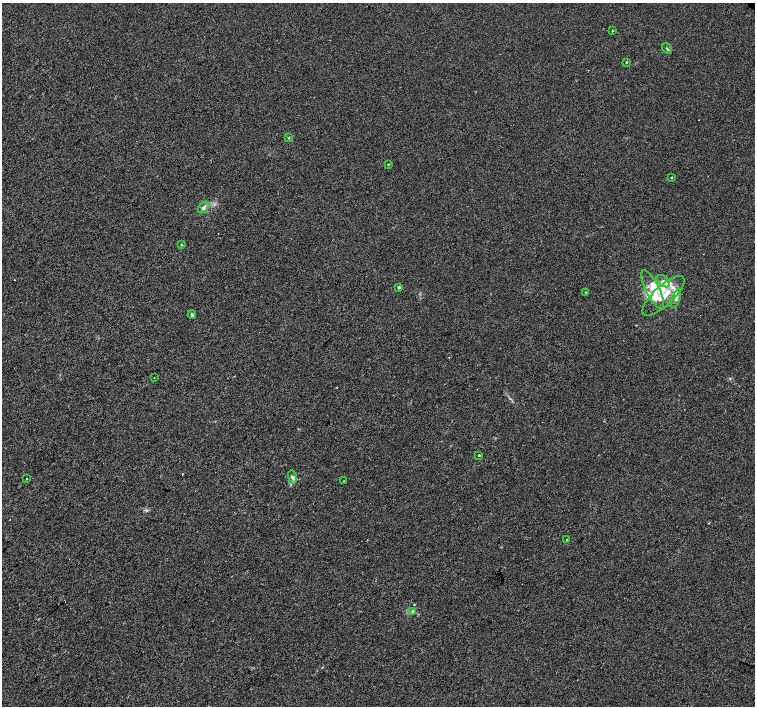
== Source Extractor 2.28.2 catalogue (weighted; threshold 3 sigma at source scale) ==
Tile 7 of 4 x 4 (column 3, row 2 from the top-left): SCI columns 3016-4520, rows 3036-4443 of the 6026 x 6004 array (HDU 1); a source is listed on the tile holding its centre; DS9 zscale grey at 2 x 2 block average (1 PNG px = mean of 2 x 2 image px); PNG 757 x 708 px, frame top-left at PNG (2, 3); each listed source drawn as its Kron ellipse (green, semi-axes under 4 px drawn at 4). Shown black and unused: <1% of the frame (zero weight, under 2 of 3 exposures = <1% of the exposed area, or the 3 px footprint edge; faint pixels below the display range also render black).
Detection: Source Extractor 2.28.2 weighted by HDU 2 'WHT'; one run over the whole footprint, this tile lists its part. Background 0.00649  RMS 0.0046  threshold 0.0205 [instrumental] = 3 sigma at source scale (4.5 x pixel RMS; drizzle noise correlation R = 1.50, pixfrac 1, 0.0396/0.0396 arcsec/px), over >= 5 px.
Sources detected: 31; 3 cosmic-ray / hot-pixel residue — neither listed nor drawn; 6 inside a brighter listed object's ellipse — not listed separately; the other 22 listed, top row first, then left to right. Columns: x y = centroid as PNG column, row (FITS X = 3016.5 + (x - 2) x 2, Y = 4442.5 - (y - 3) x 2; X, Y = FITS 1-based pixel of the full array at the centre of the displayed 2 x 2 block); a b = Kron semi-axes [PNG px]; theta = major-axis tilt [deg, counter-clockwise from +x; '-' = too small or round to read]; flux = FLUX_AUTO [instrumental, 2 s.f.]
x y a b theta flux
612 31 3 2 - 0.71
667 48 5 2 - 1.2
626 62 3 2 - 0.66
289 138 3 2 - 0.7
388 164 3 2 - 0.66
672 178 2 2 - 0.72
204 208 7 4 46 3.3
181 245 3 2 - 0.75
663 281 8 5 -38 4.7
399 287 3 3 - 1.6
653 289 21 6 -63 14
586 292 2 2 - 0.56
663 296 27 9 43 24
676 298 10 3 71 2.7
192 315 4 3 - 1.7
154 378 2 2 - 0.59
479 455 2 2 - 2.5
292 477 7 3 -78 2
27 479 2 2 - 3.1
343 481 2 2 - 0.43
566 540 3 2 - 0.43
412 611 4 3 - 1.1
Diffuse or blended objects may show on this block-average render without a row.